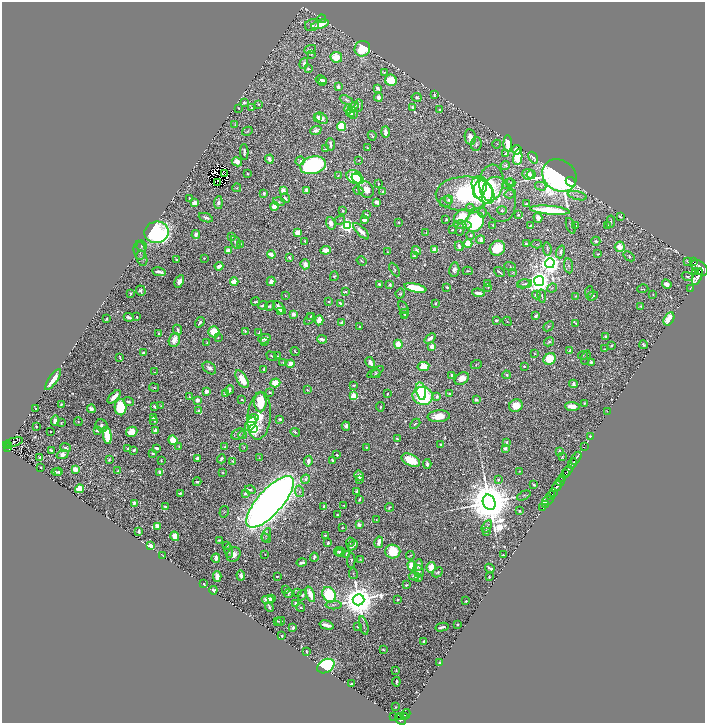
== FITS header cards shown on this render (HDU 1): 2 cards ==
NAXIS1  =                 1406
NAXIS2  =                 1441

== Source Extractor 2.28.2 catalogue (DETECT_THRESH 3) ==
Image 1406 x 1441 px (HDU 1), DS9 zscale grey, zoomed out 1/2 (1 PNG px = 2 x 2 image px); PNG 707 x 725 px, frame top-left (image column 2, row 1441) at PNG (2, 2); each listed source drawn as its Kron ellipse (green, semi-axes under 4 px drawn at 4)
Background 0.444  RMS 0.0097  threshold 0.029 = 3 sigma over >= 5 px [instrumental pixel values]
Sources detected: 1040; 91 cannot appear on this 1/2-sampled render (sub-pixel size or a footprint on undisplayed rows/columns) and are neither listed nor drawn; of the other 949, the 500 brightest by FLUX_AUTO listed and drawn (449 fainter detections omitted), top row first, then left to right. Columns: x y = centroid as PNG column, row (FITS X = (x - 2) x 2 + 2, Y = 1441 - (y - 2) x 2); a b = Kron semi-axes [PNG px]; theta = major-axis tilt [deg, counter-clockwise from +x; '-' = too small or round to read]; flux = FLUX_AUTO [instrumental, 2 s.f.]
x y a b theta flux
322 19 4 2 - 2
320 24 9 4 17 37
312 25 7 6 - 9.5
310 49 6 4 24 4.2
362 49 8 7 - 87
311 54 2 2 - 2
336 57 6 5 - 42
304 63 5 3 - 6.6
308 69 3 2 - 2.9
384 72 3 3 - 2.1
321 80 6 3 -12 9
391 80 6 5 - 56
323 81 3 3 - 3.3
338 87 3 3 - 8.8
377 88 4 3 - 12
434 95 3 2 - 1.8
378 97 4 3 - 12
417 97 5 4 - 5
346 100 7 3 -22 4.7
244 103 2 2 - 7.8
259 104 3 3 - 2.7
359 106 6 3 87 3.8
353 107 5 3 - 12
413 107 2 2 - 6.6
239 108 2 2 - 2.2
252 108 4 3 - 2.3
349 109 4 4 - 37
440 109 2 2 - 2.2
351 113 4 3 - 6.4
353 114 3 3 - 3.2
318 117 4 3 - 10
321 118 7 5 -35 12
235 125 3 2 - 1.8
342 127 4 4 - 120
316 130 6 3 21 17
247 131 5 4 - 2.7
385 132 5 3 - 15
372 136 5 2 - 2
470 137 8 5 -81 14
331 144 6 2 -84 8
476 144 7 5 82 4.6
497 144 4 3 - 1.9
508 144 8 4 -86 38
367 147 4 3 - 1.8
325 149 2 2 - 1.8
517 150 5 4 - 15
244 152 8 3 -88 7.9
506 153 3 2 - 4.6
518 157 8 4 82 110
533 158 6 3 -57 6
269 159 4 3 - 12
359 160 2 2 - 2.3
300 161 4 3 - 3.3
237 162 5 4 - 16
313 165 13 8 16 680
505 165 4 3 - 3.6
225 174 2 1 - 1.8
247 174 2 2 - 1.8
528 174 6 5 - 13
531 174 4 3 - 8
338 176 3 2 - 1.9
559 176 18 15 -36 1900
354 177 8 6 -29 120
357 179 6 4 -33 34
218 182 2 1 - 2.2
571 182 6 3 -43 62
491 183 18 12 84 70
510 183 5 3 - 1.9
378 184 3 2 - 2.1
508 184 6 3 36 2.3
541 186 6 4 -16 3.2
237 188 4 4 - 2.3
480 188 11 6 69 110
366 189 9 7 -55 23
283 190 3 3 - 63
307 190 3 3 - 21
358 190 5 3 - 2.7
483 190 15 9 -56 130
383 192 3 2 - 8.4
264 193 4 3 - 4.9
464 194 28 17 3 450
510 194 6 3 13 2.4
577 196 10 4 -14 6.4
189 198 3 2 - 2.5
285 198 5 3 - 9.1
499 199 23 16 -75 43
449 200 4 3 - 9
279 202 6 4 -17 5.7
377 202 4 3 - 14
446 202 6 5 - 4.7
194 203 4 3 - 13
218 203 6 4 84 7.9
526 204 3 2 - 2.3
274 206 4 3 - 70
470 208 4 3 - 2.2
502 210 5 3 - 3
550 210 20 4 -5 150
343 211 2 2 - 4.6
483 213 5 3 - 2.9
366 215 4 3 - 6.5
518 215 2 2 - 3.1
462 216 9 6 38 49
620 217 3 2 - 3.4
206 218 7 3 -21 7.1
538 218 5 4 - 11
340 220 5 3 - 2.7
364 220 4 3 - 12
446 220 3 2 - 3.3
399 222 2 2 - 1.8
475 222 10 8 58 340
611 222 6 3 82 2.7
331 223 6 4 -73 13
347 225 4 4 - 640
463 225 9 4 -5 4.9
493 225 2 2 - 2
576 225 2 2 - 2.1
530 226 2 2 - 2.6
571 226 8 2 -70 2.2
607 226 3 2 - 2.1
453 230 3 2 - 1.7
460 230 6 2 77 2.4
361 231 10 3 -45 19
157 232 12 11 - 560
297 233 4 3 - 34
426 233 4 2 - 3.4
196 235 4 3 - 7.9
470 235 4 3 - 5.4
231 237 3 3 - 4.8
480 240 4 3 - 12
305 241 4 2 - 4
596 241 4 4 - 3.9
236 242 7 3 -68 4.4
468 243 4 4 - 87
240 244 3 2 - 2.3
526 244 4 3 - 3.8
537 244 5 4 - 2.8
141 246 6 5 - 3.3
459 246 5 2 - 11
620 247 5 5 - 42
497 248 8 7 - 67
547 249 7 2 -82 2.7
140 250 9 6 -84 5.1
228 250 3 3 - 26
326 250 5 4 - 24
417 250 5 3 - 6.4
435 250 4 3 - 42
387 252 3 2 - 2.1
561 252 6 4 73 8.3
598 254 3 2 - 2.5
271 255 4 3 - 24
414 256 3 2 - 3.3
629 256 6 3 -39 2.5
289 257 3 3 - 5.8
142 258 8 5 -77 5.4
204 258 2 2 - 1.9
176 259 2 2 - 2.8
361 261 5 3 - 3
688 261 4 2 - 2.1
693 262 2 1 - 130
550 263 5 4 - 2500
305 264 5 4 - 12
219 266 4 3 - 15
569 266 7 4 -82 4.2
510 267 6 3 -22 1.9
699 268 9 6 -43 6300
394 270 7 3 -58 3.3
454 270 7 5 81 8.2
468 271 5 2 - 1.8
159 272 7 2 -9 12
499 272 6 2 -40 4.2
513 272 3 3 - 1.9
695 272 2 1 - 170
334 276 5 3 - 3.6
687 276 6 3 -19 4.3
697 277 9 4 67 3700
179 281 6 4 63 13
271 281 5 4 - 16
539 281 5 5 - 2700
234 282 4 3 - 40
379 284 3 2 - 3.7
487 284 3 2 - 2.2
523 284 6 3 15 2.4
525 284 7 4 3 3.5
667 284 5 4 - 9.9
390 285 3 2 - 8.4
447 287 3 2 - 4.8
488 287 2 2 - 2.1
415 288 11 4 -12 130
552 288 5 3 - 2.9
691 288 2 2 - 9.6
643 289 5 2 - 1.7
141 291 5 5 - 7.7
345 292 3 2 - 3.5
589 292 6 4 84 3.2
131 293 3 2 - 2.5
400 293 5 4 - 3.2
478 293 6 3 -8 16
653 294 3 3 - 1.9
285 295 2 2 - 2.2
536 295 4 3 - 7.5
542 296 7 2 -80 2.2
576 296 4 2 - 3.5
592 296 6 3 18 4.7
255 302 4 2 - 3.1
329 302 2 2 - 3.8
341 304 4 2 - 12
435 304 2 2 - 8.5
263 305 5 2 - 8.7
270 306 5 4 - 4
640 306 4 3 - 3.4
279 307 8 4 -46 18
403 307 7 4 -59 3
280 311 3 2 - 2
404 313 4 3 - 4.8
293 314 3 3 - 19
311 316 4 3 - 3
405 316 3 3 - 3.1
536 316 4 3 - 6.1
129 317 5 3 - 12
137 317 2 2 - 4
106 319 3 2 - 2.7
309 319 6 3 54 4.1
669 319 7 4 60 48
319 320 5 4 - 32
496 320 2 2 - 6.4
507 321 5 3 - 2.2
200 322 5 2 - 5.9
342 323 3 3 - 17
576 323 3 2 - 2
360 326 3 2 - 3.7
548 326 5 4 - 2.9
178 330 5 2 - 6
245 331 3 3 - 2.9
214 332 5 5 - 75
259 332 3 2 - 2.3
159 334 3 2 - 5.4
606 336 4 3 - 4.6
218 338 4 2 - 2.1
430 338 6 3 39 11
264 339 6 4 17 12
322 339 5 3 - 10
174 340 7 5 72 23
264 342 4 3 - 2
549 342 5 3 - 4.3
207 343 4 2 - 3.4
398 344 4 3 - 48
611 345 3 2 - 2.9
644 345 4 2 - 3.3
432 346 3 3 - 31
605 349 3 2 - 2
295 351 4 3 - 2.5
570 351 4 3 - 5.2
143 353 3 2 - 3.5
535 354 3 2 - 2
583 355 5 3 - 1.7
272 356 6 2 -37 3
277 356 2 2 - 1.8
120 357 3 2 - 2.4
586 357 7 4 72 3.8
550 359 6 5 - 58
283 362 4 2 - 2.4
591 362 2 2 - 18
370 363 6 3 -61 15
290 364 4 3 - 26
476 365 5 3 - 2.6
423 366 6 4 10 48
524 366 4 3 - 2.1
209 368 7 5 -38 10
264 369 3 2 - 8.1
154 372 2 2 - 1.8
375 372 9 4 31 4
376 374 5 3 - 2
452 375 4 2 - 4.2
506 375 4 4 - 3.9
53 379 12 4 56 38
242 379 10 5 -59 40
462 379 8 5 36 23
275 383 5 4 - 57
573 384 4 3 - 6.6
353 385 4 2 - 2.6
154 388 5 2 - 2
229 390 4 3 - 9.7
307 390 2 2 - 2.6
206 391 3 3 - 17
421 391 9 5 -77 98
270 392 3 2 - 3.4
225 393 4 3 - 4
387 394 2 2 - 2.7
449 394 2 2 - 17
353 396 3 3 - 100
423 396 10 9 - 250
437 396 4 3 - 5.5
114 397 8 3 47 20
189 397 3 2 - 1.9
197 400 3 3 - 16
242 400 2 2 - 3
476 400 3 2 - 9.5
128 402 5 3 - 6.8
260 402 10 6 90 58
584 403 2 2 - 2.1
61 404 3 2 - 5.8
154 406 3 2 - 5.3
161 406 3 2 - 2
516 406 7 6 - 40
572 406 7 4 -4 23
121 407 8 6 -86 140
380 407 4 2 - 2.8
36 409 2 2 - 3
91 409 4 3 - 10
199 411 2 2 - 8.4
607 412 2 1 - 110
259 416 24 11 84 62
439 416 11 6 4 38
153 418 3 2 - 5.1
253 419 6 4 14 52
280 419 3 2 - 5.4
55 420 5 3 - 11
154 420 4 3 - 5.1
78 422 4 4 - 2.2
61 423 2 2 - 2.6
251 424 7 4 55 71
415 424 6 2 41 2.9
102 425 6 5 - 7.2
346 426 4 3 - 6.5
36 427 3 2 - 3.9
254 428 3 3 - 730
97 430 3 3 - 17
50 431 2 2 - 2
155 431 4 2 - 13
132 432 6 5 - 32
295 432 5 2 - 3.2
238 434 7 5 32 8.1
107 435 8 4 -82 97
242 435 4 3 - 2.4
590 436 3 2 - 2.7
397 439 3 3 - 3.2
173 440 5 4 - 58
13 442 10 3 15 12
506 442 4 3 - 3.6
8 445 3 2 - 100
441 445 2 2 - 2.6
179 446 3 3 - 2.6
585 446 3 1 - 32
225 447 3 2 - 3.4
244 447 2 2 - 1.8
366 447 3 2 - 2.5
8 448 4 2 - 85
65 448 6 3 -23 5
156 448 3 2 - 10
505 448 3 2 - 16
128 449 3 2 - 2.3
51 450 3 2 - 5.9
134 450 3 2 - 4.4
560 451 3 3 - 4.5
153 453 3 3 - 6
63 454 6 4 21 12
337 455 3 2 - 2.7
39 457 3 3 - 2.8
562 457 4 2 - 1.9
197 458 3 3 - 7.9
259 458 4 2 - 2.4
576 458 7 2 54 1100
221 459 4 3 - 9.8
109 460 3 2 - 3.3
161 460 3 2 - 2.4
332 460 3 2 - 6
411 460 10 5 -25 56
233 461 4 2 - 3
308 461 5 3 - 16
572 463 5 2 - 1100
427 464 5 2 - 7.2
41 467 2 2 - 1.9
75 469 3 2 - 53
118 471 4 2 - 4.2
520 471 3 2 - 1.8
568 471 6 2 58 240
57 472 5 2 - 6
59 472 3 2 - 4
160 472 3 3 - 17
223 473 2 2 - 1.8
566 474 3 2 - 320
359 476 5 4 - 11
563 478 4 2 - 330
306 479 5 4 - 6.1
359 480 3 3 - 2.9
498 480 4 3 - 3
197 482 4 2 - 3.6
560 482 4 2 - 400
534 485 3 2 - 3.8
557 486 5 2 - 2100
79 489 5 4 - 38
250 490 5 3 - 5.4
299 491 6 3 -79 3.9
357 492 4 3 - 5.8
553 492 2 1 - 330
180 493 4 3 - 3.8
245 493 4 3 - 3.8
551 495 5 2 - 1100
524 496 7 3 26 2.3
359 499 3 2 - 4.5
548 501 6 2 16 160
270 502 33 12 48 3600
489 502 8 6 -66 18000
134 503 4 3 - 8.1
546 504 2 1 - 210
344 505 3 2 - 1.9
165 506 4 2 - 4.8
324 507 4 2 - 11
389 507 4 2 - 2.6
543 508 2 1 - 32
519 511 3 2 - 4.1
224 512 6 4 75 2.8
337 514 2 2 - 2.3
376 520 3 2 - 1.7
359 525 3 2 - 36
157 526 3 3 - 35
487 526 7 4 59 3.6
342 528 2 2 - 2.2
139 531 4 2 - 4.4
487 531 4 2 - 4.1
266 535 7 4 67 3.2
325 535 2 2 - 2.6
175 536 5 4 - 24
266 538 5 3 - 2.7
219 540 3 2 - 2.4
350 542 4 3 - 1.8
379 542 6 3 78 14
328 543 3 3 - 5.7
227 545 3 3 - 2.2
353 545 6 3 42 14
150 546 4 3 - 18
229 551 7 3 -82 3.5
338 551 4 3 - 3.9
393 551 7 7 - 80
341 552 5 4 - 9.7
234 554 7 6 - 16
265 554 2 2 - 2.7
347 554 4 2 - 6.8
163 555 4 2 - 1.8
410 555 4 1 - 2.1
503 555 3 2 - 3.2
314 557 4 2 - 6.6
216 558 5 3 - 8.6
360 559 4 3 - 1.8
351 560 7 3 90 3.7
302 563 5 3 - 6.3
418 565 6 3 86 10
412 566 5 4 - 84
431 567 5 4 - 37
490 568 5 2 - 9
419 571 6 5 - 6.1
438 572 6 4 44 4.7
353 574 5 2 - 1.8
241 575 5 3 - 7.1
277 576 3 2 - 2.3
414 576 5 4 - 7.6
217 577 5 3 - 34
489 577 2 2 - 3.5
419 578 4 3 - 4
204 584 3 2 - 3.8
406 585 2 2 - 2.6
213 590 4 3 - 9.5
286 590 3 2 - 3
297 592 4 2 - 2.8
289 594 5 2 - 2.3
310 594 8 3 -69 34
302 595 5 4 - 5
329 595 8 6 -57 160
267 599 6 4 0 20
271 599 3 2 - 2.9
358 600 6 5 - 8100
398 600 2 2 - 7.4
466 601 2 2 - 2.7
296 604 3 3 - 13
334 605 8 4 0 4.2
269 607 5 2 - 7.4
301 607 4 3 - 3
277 621 3 2 - 1.8
281 621 4 3 - 3.9
458 624 2 2 - 2
327 625 7 3 -16 16
364 625 9 3 -75 3.3
358 627 3 3 - 3.1
442 627 6 2 12 7.3
293 628 3 3 - 4.1
282 636 2 2 - 6.4
424 642 4 3 - 6
383 649 3 2 - 2.4
306 651 3 2 - 2.5
439 663 2 2 - 4.9
326 666 9 6 29 490
396 670 3 2 - 1.8
396 682 5 2 - 5.2
352 683 3 2 - 3.3
396 707 2 2 - 2
406 714 5 2 - 140
394 716 4 2 - 49
400 716 2 1 - 30
404 716 2 1 - 130
400 720 6 4 -42 690
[449 fainter detections neither listed nor drawn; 91 sub-pixel or undisplayed-footprint detections neither listed nor drawn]